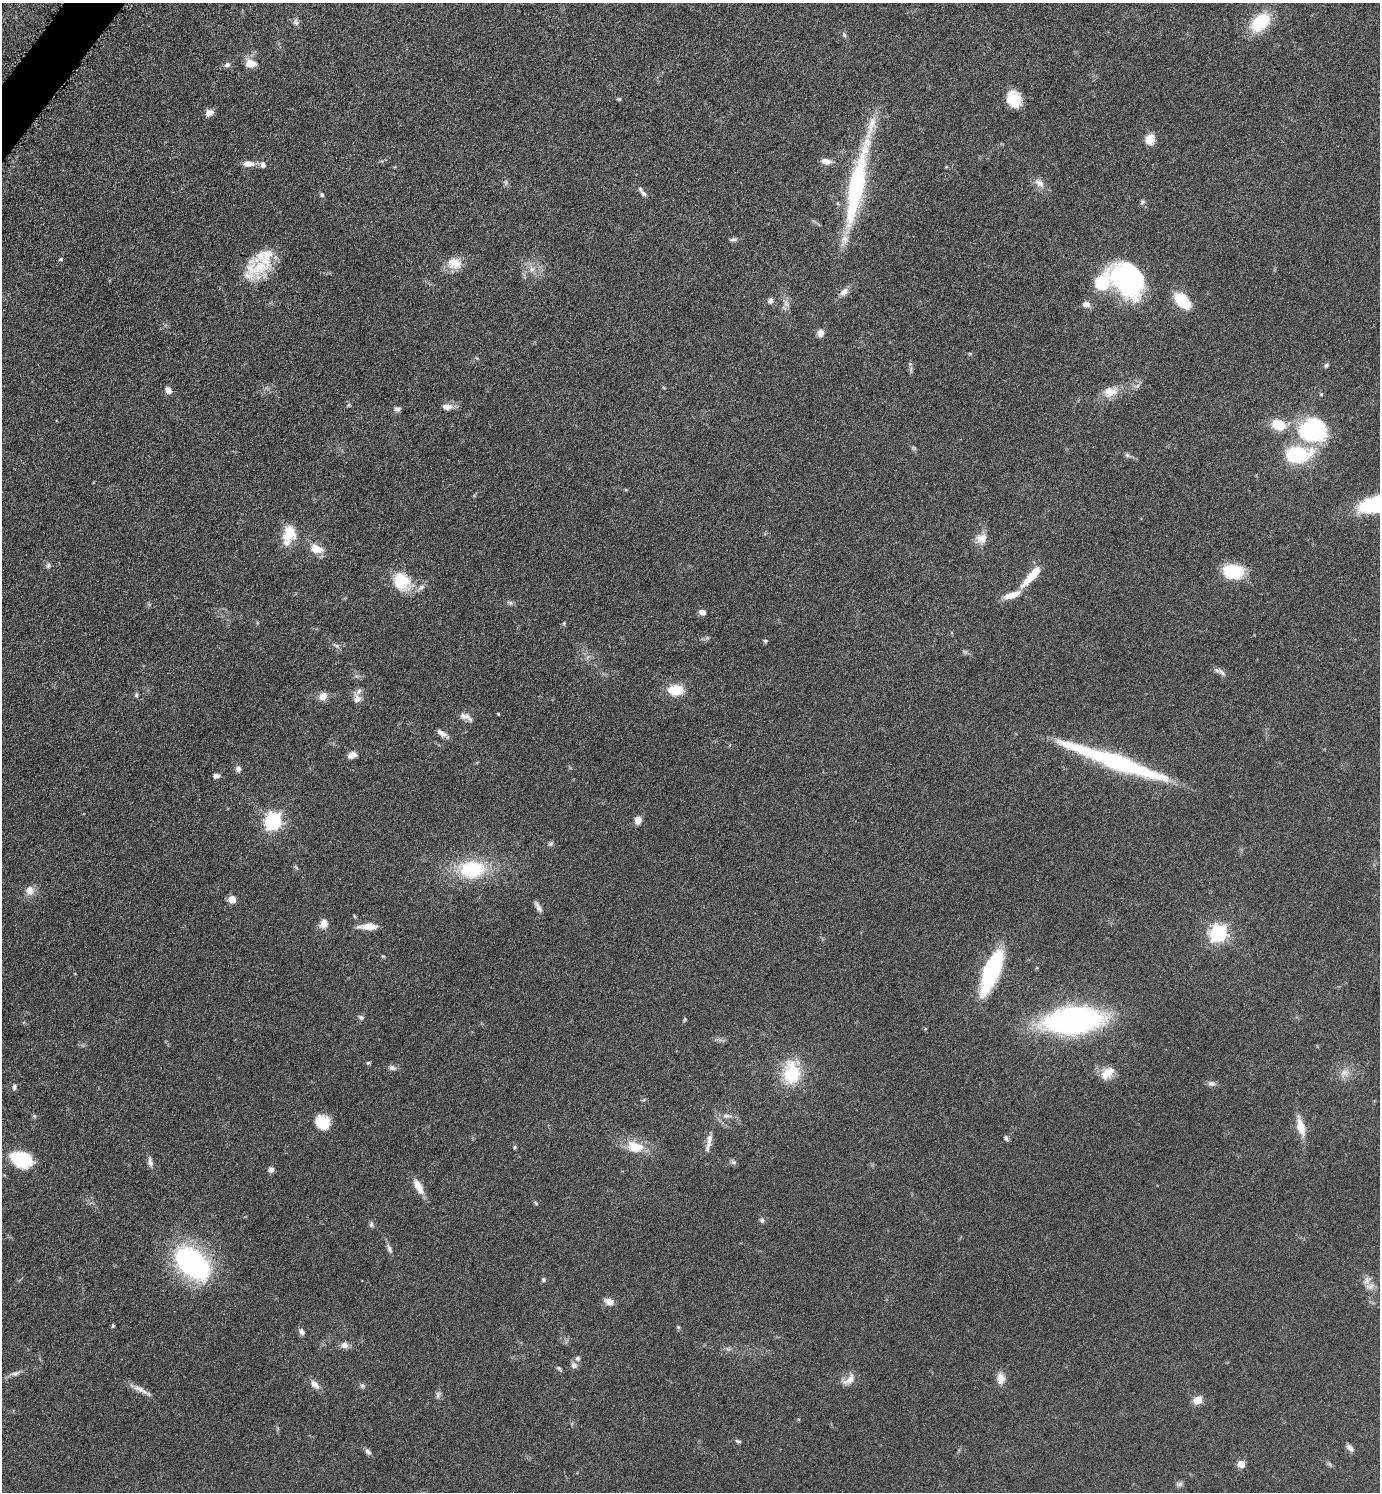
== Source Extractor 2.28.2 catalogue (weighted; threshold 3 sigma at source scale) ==
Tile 11 of 4 x 4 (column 3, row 3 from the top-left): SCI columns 2918-4295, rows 1497-2986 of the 5975 x 5973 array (HDU 1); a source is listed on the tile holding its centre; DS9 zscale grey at full resolution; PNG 1382 x 1494 px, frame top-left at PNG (2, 3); no overlay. Shown black and unused: <1% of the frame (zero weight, under 4 of 8 exposures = <1% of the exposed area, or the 3 px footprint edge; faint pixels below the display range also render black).
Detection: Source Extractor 2.28.2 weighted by HDU 2 'WHT'; one run over the whole footprint, this tile lists its part. Background 0.0485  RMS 0.004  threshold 0.0165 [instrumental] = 3 sigma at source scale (4.09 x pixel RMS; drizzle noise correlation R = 1.36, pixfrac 0.8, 0.05/0.05 arcsec/px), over >= 5 px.
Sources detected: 135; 1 inside a brighter object's white glare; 1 long thin detection or spike segment (spike, bleed or trail) — not listed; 7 inside a brighter listed object's ellipse — not listed separately; the other 126 listed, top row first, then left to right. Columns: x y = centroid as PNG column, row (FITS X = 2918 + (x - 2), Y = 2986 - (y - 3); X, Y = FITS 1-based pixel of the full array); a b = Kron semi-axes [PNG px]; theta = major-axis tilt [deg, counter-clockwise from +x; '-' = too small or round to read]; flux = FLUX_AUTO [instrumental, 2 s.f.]
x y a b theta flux
296 22 9 7 -79 1.1
1260 22 21 14 43 17
844 35 6 5 - 0.62
251 64 10 8 -2 4.6
227 65 7 6 - 1.1
619 99 6 4 -14 0.48
1014 99 18 14 -67 8.4
209 113 10 7 23 2.1
1149 139 11 9 75 4.7
826 161 12 7 -10 2.4
248 164 13 7 -2 2.9
263 165 8 6 -66 1.3
1039 183 16 9 -40 2.7
856 186 108 17 78 48
641 189 11 6 -65 1.4
322 195 7 5 -74 0.68
1143 202 8 5 28 0.7
733 239 10 5 0 0.94
61 259 5 4 - 0.46
455 263 18 13 -7 5.5
257 268 37 23 29 15
532 269 7 6 - 1.4
1127 278 39 29 -42 57
844 292 12 8 40 2.1
770 301 8 7 - 1.2
1182 301 21 11 -48 11
786 304 9 7 -49 1.5
1086 304 9 7 5 1.9
820 333 9 8 - 1.9
970 353 6 4 0 0.42
1326 365 7 5 41 0.72
168 390 9 6 -54 1.7
1110 392 20 14 21 5.1
447 407 12 8 -1 2.5
397 409 9 6 -9 0.97
1278 425 23 16 -26 7.7
1313 430 27 25 -2 41
1298 454 23 14 4 28
1127 455 6 6 - 0.77
288 536 19 13 2 6
981 538 14 12 8 3.6
317 549 18 11 -19 4.5
48 565 8 5 63 0.77
1233 571 23 15 -8 14
1032 575 32 8 48 8
401 581 20 18 -64 13
420 587 9 7 43 1.5
510 602 7 4 -19 0.71
702 612 7 6 - 2.1
564 623 6 3 73 0.41
765 641 6 5 - 0.5
337 646 8 5 -17 0.93
1222 672 14 6 -37 1.5
676 690 11 8 -1 12
136 695 6 5 - 0.62
323 696 11 8 36 2.6
357 699 12 10 84 2.5
498 714 3 3 - 0.29
466 717 17 7 -26 2.2
441 733 13 6 -38 2
352 755 9 6 18 2.6
238 769 7 7 - 1.2
216 776 6 5 - 1.5
638 820 8 6 68 3
273 821 7 6 - 120
551 844 8 5 54 0.72
296 867 8 3 -45 0.46
472 869 30 20 5 23
29 890 11 10 - 3.2
232 899 5 5 - 8
538 907 15 5 -59 1.5
354 916 5 3 - 0.38
324 923 11 9 74 2.8
368 926 19 7 0 4.6
1218 933 7 7 - 110
992 971 40 13 68 41
361 1017 7 6 - 0.94
685 1019 5 4 - 0.41
1072 1020 33 16 7 190
368 1063 6 5 - 0.52
392 1068 10 7 -11 1.3
1107 1073 19 11 43 4.8
1344 1073 11 9 7 2.5
791 1074 22 18 -89 18
1211 1083 11 7 -1 1.2
14 1087 7 5 84 0.83
727 1116 13 4 -6 1.5
323 1122 15 14 - 8.6
1301 1127 24 9 -74 5.4
1006 1138 7 5 -63 0.81
709 1139 18 7 81 2.7
515 1147 4 4 - 0.52
635 1147 24 14 -16 8.2
21 1159 21 14 -20 18
150 1162 14 6 -79 1.6
733 1162 8 5 -25 0.83
271 1170 7 7 - 1.2
418 1186 20 8 -63 4.5
536 1203 6 4 -47 0.45
762 1220 7 6 - 0.82
371 1224 8 5 89 0.84
389 1249 10 6 -66 1.1
192 1263 28 17 -42 95
543 1280 5 5 - 0.72
1370 1286 13 8 18 2.1
609 1302 11 7 -21 2.8
113 1326 5 4 - 0.47
678 1327 6 4 -45 0.45
302 1332 7 6 - 1.4
344 1345 9 8 - 1.9
578 1358 6 6 - 1.1
574 1365 7 7 - 1.6
559 1368 8 4 -39 0.63
16 1373 13 6 17 1.6
1001 1378 16 10 -86 3.1
849 1379 17 8 41 3.3
315 1384 15 8 -44 2.3
362 1386 7 5 -44 0.74
140 1390 25 6 -28 2.9
438 1395 11 5 79 1
1197 1400 5 5 - 13
738 1441 9 4 -19 0.67
1350 1448 11 6 -50 1.4
368 1451 9 5 -48 1.2
1241 1464 5 5 - 7.9
1180 1484 9 6 40 0.96